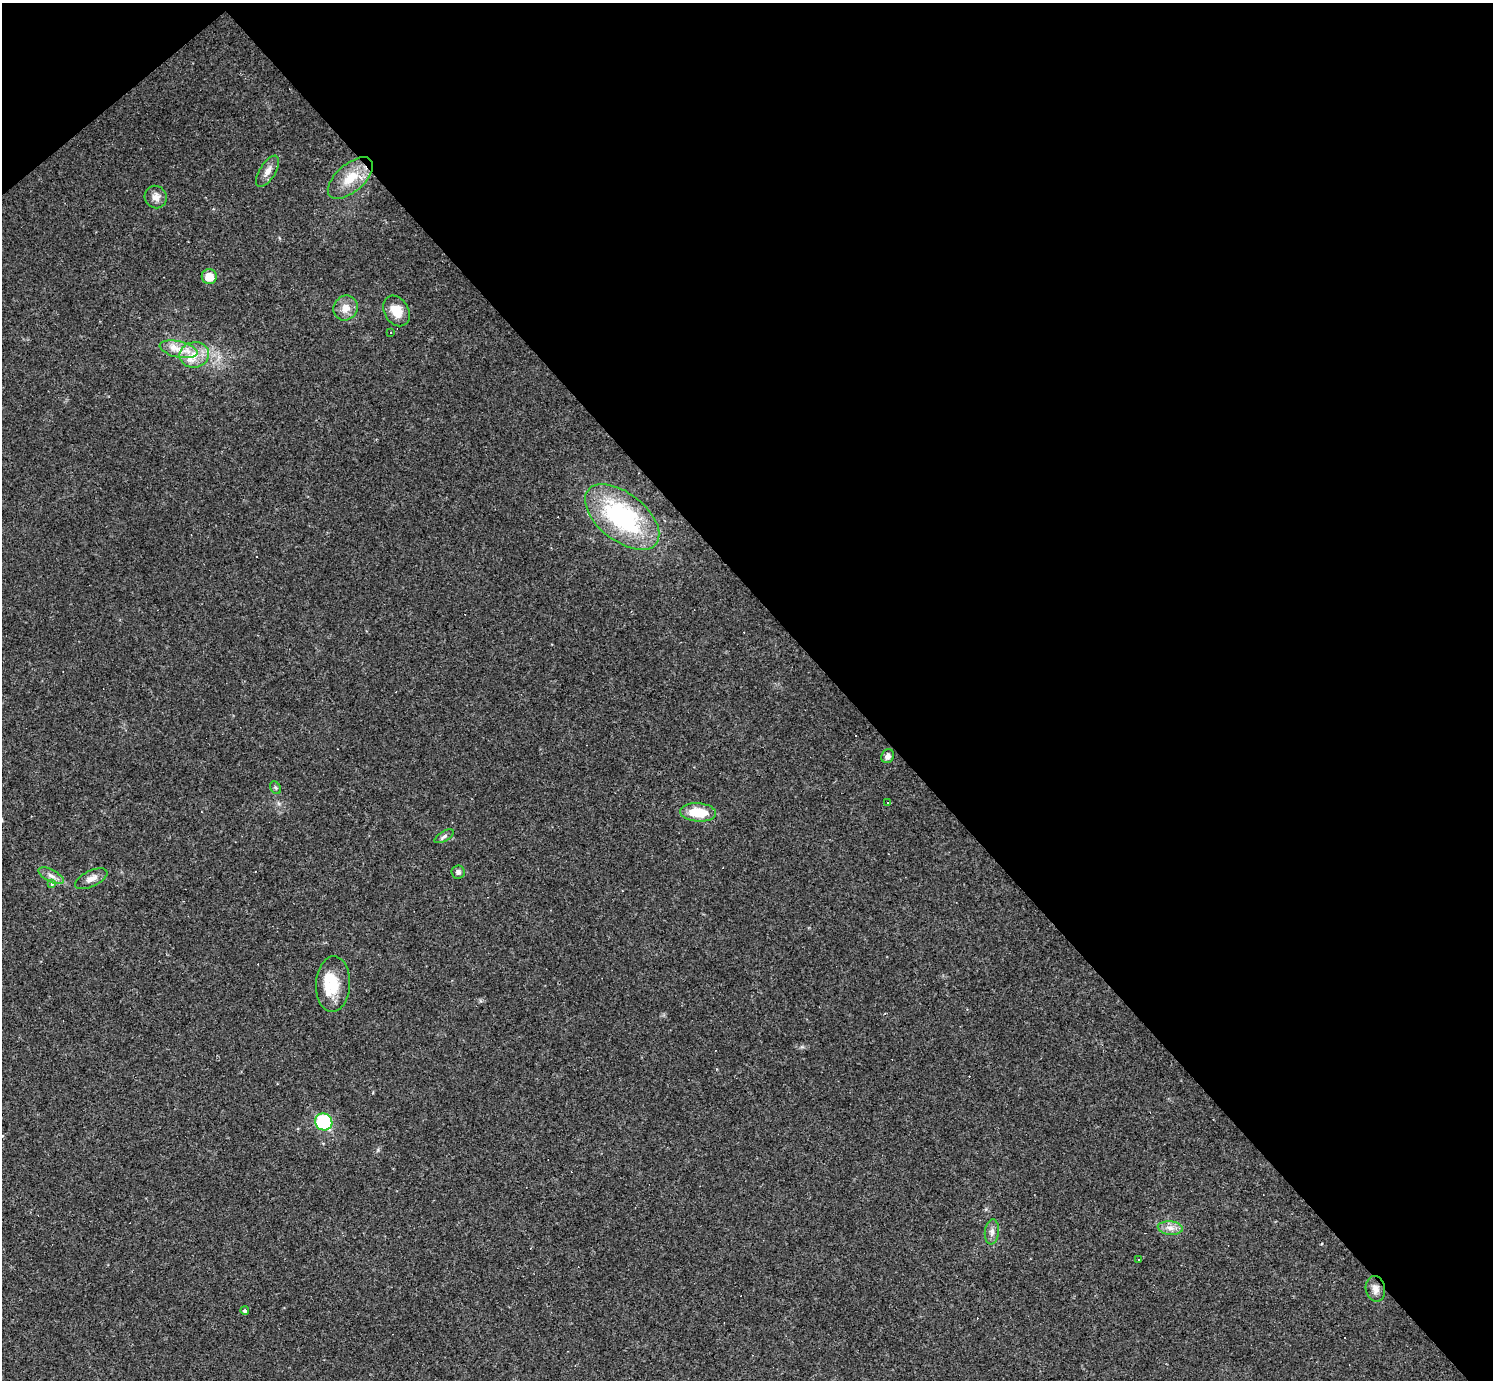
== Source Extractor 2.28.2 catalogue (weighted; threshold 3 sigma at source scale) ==
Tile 3 of 4 x 4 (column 3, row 1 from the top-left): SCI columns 2982-4472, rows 4430-5807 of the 5962 x 5960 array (HDU 1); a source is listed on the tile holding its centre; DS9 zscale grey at full resolution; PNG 1495 x 1382 px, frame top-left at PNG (2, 3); each listed source drawn as its Kron ellipse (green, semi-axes under 4 px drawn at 4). Shown black and unused: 45% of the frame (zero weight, under 2 of 3 exposures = <1% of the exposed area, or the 3 px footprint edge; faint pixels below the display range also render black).
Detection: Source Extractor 2.28.2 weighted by HDU 2 'WHT'; one run over the whole footprint, this tile lists its part. Background 0.0346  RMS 0.0055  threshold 0.0246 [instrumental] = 3 sigma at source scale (4.5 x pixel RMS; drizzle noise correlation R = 1.50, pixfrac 1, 0.05/0.05 arcsec/px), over >= 5 px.
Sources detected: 41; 1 inside a brighter object's white glare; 12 cosmic-ray / hot-pixel residue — neither listed nor drawn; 2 inside a brighter listed object's ellipse — not listed separately; the other 26 listed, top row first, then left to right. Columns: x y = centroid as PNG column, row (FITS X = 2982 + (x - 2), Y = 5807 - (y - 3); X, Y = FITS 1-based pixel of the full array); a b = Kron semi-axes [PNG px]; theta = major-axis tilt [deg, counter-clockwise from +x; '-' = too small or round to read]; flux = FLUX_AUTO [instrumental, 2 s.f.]
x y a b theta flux
268 171 18 8 58 3.9
350 178 27 14 41 13
156 197 11 11 - 3.8
209 277 7 7 - 8.1
346 308 13 11 51 5.6
396 311 16 12 -58 8.3
391 332 3 2 - 0.81
178 349 19 8 -13 7
194 355 15 12 9 8.6
622 517 43 24 -38 70
888 756 7 6 - 2.2
275 788 7 5 -55 0.96
887 803 3 3 - 150
698 812 18 9 -4 15
444 836 11 5 30 1.4
458 872 6 6 - 1.7
51 876 14 6 -28 2.9
91 879 17 8 26 4
52 884 4 3 - 220
333 984 28 17 87 14
324 1122 9 8 - 46
1170 1228 12 6 -5 3.5
992 1232 13 7 83 2.6
1139 1259 3 2 - 0.85
1375 1289 13 9 -80 3.5
245 1311 4 4 - 1.1